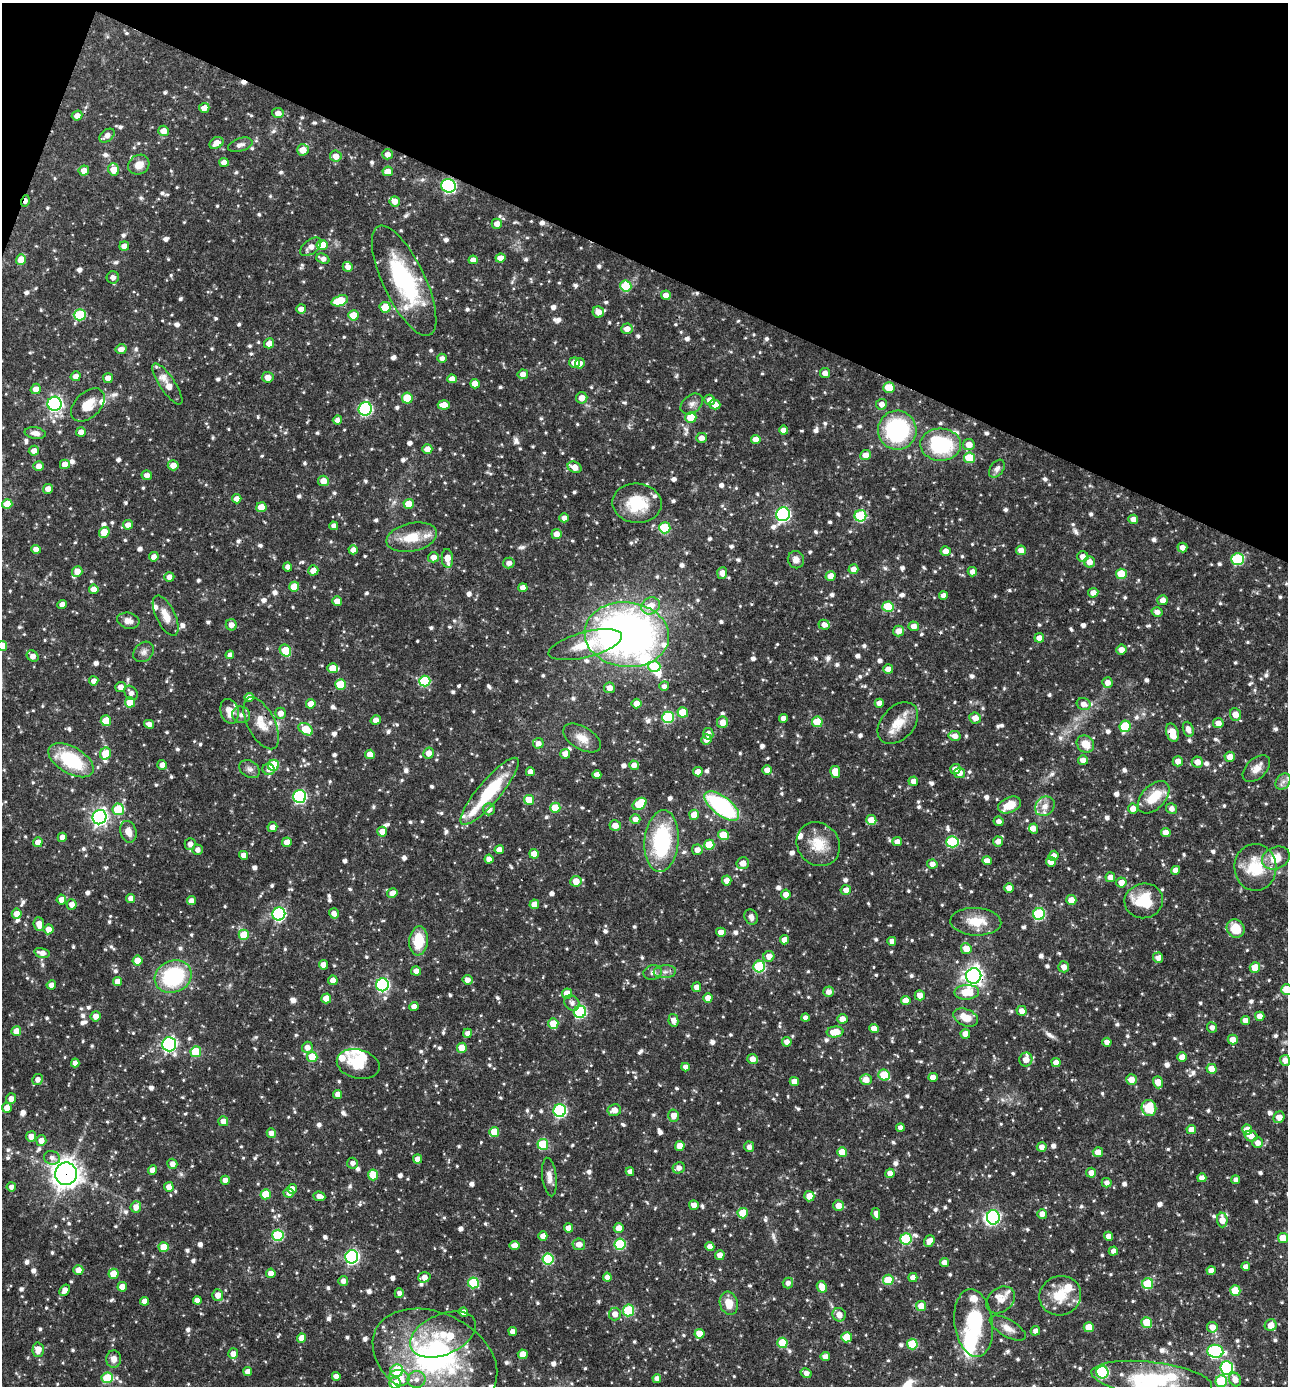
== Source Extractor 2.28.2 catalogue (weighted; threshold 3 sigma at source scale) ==
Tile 2 of 4 x 4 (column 2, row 1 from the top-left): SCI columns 1557-2842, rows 4151-5534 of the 5550 x 5536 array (HDU 1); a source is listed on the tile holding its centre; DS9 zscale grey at full resolution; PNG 1290 x 1388 px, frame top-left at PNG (2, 3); each listed source drawn as its Kron ellipse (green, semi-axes under 4 px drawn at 4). Shown black and unused: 20% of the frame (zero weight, under 3 of 4 exposures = <1% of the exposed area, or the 3 px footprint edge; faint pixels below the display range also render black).
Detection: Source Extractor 2.28.2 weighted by HDU 2 'WHT'; one run over the whole footprint, this tile lists its part. Background 0.0625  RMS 0.0035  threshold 0.0159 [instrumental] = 3 sigma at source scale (4.5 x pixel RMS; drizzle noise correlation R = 1.50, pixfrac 1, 0.05/0.05 arcsec/px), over >= 5 px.
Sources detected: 1181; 1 too faint to see at this stretch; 8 inside a brighter object's white glare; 3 cosmic-ray / hot-pixel residue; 1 long thin detection or spike segment (spike, bleed or trail) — neither listed nor drawn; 35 inside a brighter listed object's ellipse — not listed separately; of the other 1133, all 500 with FLUX_AUTO >= 1.6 (the completeness limit of this list) listed and drawn (633 fainter detections not listed), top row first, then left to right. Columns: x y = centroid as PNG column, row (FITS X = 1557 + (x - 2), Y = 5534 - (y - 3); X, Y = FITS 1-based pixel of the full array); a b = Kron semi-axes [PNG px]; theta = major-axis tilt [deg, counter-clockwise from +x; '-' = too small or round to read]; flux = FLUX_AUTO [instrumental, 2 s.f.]
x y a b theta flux
204 108 5 5 - 2.8
278 113 5 5 - 2.3
77 116 5 4 - 2.4
163 131 5 5 - 3.6
107 136 8 5 37 2
216 143 7 5 30 3.3
240 145 12 6 17 1.6
303 150 6 5 - 3.8
387 154 5 5 - 2.3
336 156 6 5 - 3
224 162 5 4 - 2.6
139 165 11 9 33 3.7
84 170 5 5 - 2.5
114 170 6 5 - 5
388 171 5 4 - 3.9
449 186 7 6 - 59
25 201 5 3 - 2
395 201 5 5 - 2.6
497 224 5 5 - 2.5
322 245 5 5 - 9.1
124 246 5 4 - 2.4
311 247 12 7 37 2.6
500 258 5 4 - 2.7
323 259 7 5 -23 1.9
21 260 5 5 - 5.2
473 260 5 4 - 2.4
348 267 5 5 - 2
113 277 6 6 - 1.9
404 281 60 21 -65 40
626 286 5 5 - 15
666 295 5 4 - 2.7
340 301 9 5 18 13
385 307 5 5 - 8.6
301 309 5 4 - 2.5
598 312 6 5 - 3.2
80 315 6 5 - 19
353 315 5 5 - 8.7
627 329 6 5 - 2.5
269 343 5 5 - 2.7
121 349 5 5 - 2.6
442 358 4 4 - 1.7
574 363 5 5 - 3.6
580 363 5 5 - 1.7
825 373 5 5 - 2.2
523 374 5 5 - 2.5
76 376 5 5 - 2.4
268 377 6 5 - 2.9
108 378 5 5 - 2.8
452 379 5 4 - 2.7
167 384 24 7 -56 5.4
475 384 5 4 - 3.9
889 388 5 5 - 8.4
36 389 5 5 - 2.8
407 398 5 5 - 10
582 398 6 5 - 2.7
710 400 5 5 - 2.6
55 404 7 7 - 82
692 404 12 9 39 2.1
715 404 5 5 - 2.9
881 404 5 5 - 2.3
88 405 20 12 44 6.3
444 405 6 4 -2 3.4
365 409 7 6 - 44
691 417 5 5 - 9.3
337 420 4 4 - 1.9
783 430 4 4 - 2.2
897 430 19 19 - 42
81 432 5 4 - 2.3
35 433 10 5 -9 2.3
701 438 5 5 - 2.3
756 439 5 4 - 2.8
941 445 20 16 -2 27
969 445 6 5 - 3.3
427 449 5 4 - 3.3
34 451 5 4 - 2.4
865 455 5 5 - 3.3
969 458 5 5 - 12
65 464 5 4 - 2.9
173 465 5 5 - 3.1
39 466 5 5 - 2.4
574 467 7 5 -26 3.2
997 469 10 6 55 1.7
147 475 5 5 - 1.9
323 481 5 5 - 3.6
48 489 5 5 - 2.3
237 499 4 4 - 2.5
637 503 25 19 -4 14
7 504 5 5 - 7.1
409 504 5 5 - 5.6
261 507 5 5 - 7.1
783 514 7 6 - 71
860 516 6 6 - 26
564 518 5 4 - 2
1133 519 5 4 - 2.5
128 525 5 4 - 3
334 526 4 4 - 1.8
665 528 5 5 - 19
104 532 6 5 - 6.3
556 534 5 5 - 3
412 537 26 14 12 8.7
1182 548 5 5 - 2.2
36 549 5 4 - 2.6
353 550 4 4 - 2.7
1021 550 5 4 - 2.9
946 551 5 5 - 3.3
154 557 5 4 - 2
433 557 5 5 - 2.7
1083 557 5 5 - 2.6
447 558 9 5 -85 4.1
1238 559 6 6 - 30
796 560 9 8 - 2.2
1089 562 5 5 - 3.2
509 563 6 5 - 1.9
288 567 4 4 - 1.8
853 569 5 5 - 2.4
313 570 5 5 - 2.9
77 571 5 5 - 2.9
972 572 5 4 - 1.9
722 573 6 5 - 2.4
1121 574 5 5 - 11
831 576 5 5 - 4.3
169 577 5 5 - 2.2
294 587 5 5 - 6.3
523 588 4 4 - 2.8
94 589 5 4 - 2.5
1093 593 5 4 - 2.5
943 596 4 4 - 2
1163 600 5 5 - 2.4
337 601 5 4 - 2.9
62 604 5 4 - 2.5
651 606 9 8 - 5
888 607 5 5 - 13
1157 612 5 5 - 1.8
166 616 22 9 -63 4.6
128 621 11 8 -14 2.6
231 625 6 5 - 2.5
824 625 5 5 - 2.2
914 626 5 5 - 2.4
898 631 5 5 - 2.9
627 635 42 32 -6 210
1039 638 5 4 - 2.9
585 645 38 12 15 11
2 646 5 5 - 8.1
1121 650 5 5 - 2.6
285 651 6 5 - 11
144 652 11 9 43 1.8
230 655 4 4 - 1.8
33 656 6 5 - 2.4
654 667 6 5 - 11
333 668 5 5 - 6.3
888 669 5 5 - 2.9
94 681 4 4 - 2.2
425 681 5 5 - 19
1108 683 5 5 - 2.6
341 684 5 5 - 11
664 686 5 5 - 1.6
120 687 5 5 - 2.2
609 688 5 5 - 2.9
131 693 8 6 -54 1.9
249 697 4 4 - 2.9
130 702 5 5 - 8
637 703 5 5 - 2.8
879 703 4 4 - 2.8
311 704 5 4 - 4.1
1084 704 7 5 -16 2.3
230 711 12 9 -74 4.2
683 712 5 5 - 9.3
280 713 5 5 - 2.7
1235 714 6 5 - 3.5
241 715 9 8 - 1.8
668 717 6 6 - 26
783 718 4 4 - 2
975 718 6 5 - 3
376 720 5 4 - 2.5
106 721 5 5 - 7.9
722 722 6 5 - 3.4
817 722 5 5 - 10
261 723 28 13 -63 6.3
898 723 24 16 47 7.3
1218 723 5 5 - 2.8
149 724 5 4 - 1.7
1125 726 6 5 - 15
306 729 8 5 -32 9.3
1188 729 8 5 -72 2.1
1172 733 9 6 -71 5
708 734 6 5 - 1.9
955 736 6 5 - 2.5
582 738 21 11 -30 4.4
706 739 5 5 - 2.8
538 743 5 5 - 2
1085 744 9 8 - 4.7
105 753 6 5 - 7.1
429 753 5 5 - 3.1
370 754 5 4 - 3.1
565 754 5 4 - 2.6
1230 757 5 5 - 3.4
71 760 25 13 -30 23
1083 760 5 4 - 2.2
1178 761 5 5 - 2.6
1197 762 5 5 - 2.9
162 765 5 5 - 2.4
273 765 6 5 - 18
634 765 5 4 - 2.3
250 769 11 8 -30 1.6
269 769 6 5 - 1.7
955 769 5 5 - 2.4
1256 769 16 10 43 3.4
767 770 5 5 - 2.2
530 772 4 4 - 2.5
698 772 5 4 - 2.7
835 772 6 5 - 5.2
960 773 5 5 - 3.1
597 775 4 4 - 2.7
913 781 5 4 - 2.4
1283 782 9 6 51 1.7
490 791 43 11 50 21
300 797 6 6 - 46
1154 797 19 11 46 8.7
529 800 5 5 - 7.2
640 804 7 5 35 13
1010 805 12 7 24 5.8
722 806 20 9 -38 46
1045 806 11 9 42 3.1
555 808 5 5 - 9.2
118 809 6 5 - 14
489 809 6 6 - 2.3
1133 809 5 5 - 2.8
1171 809 6 5 - 1.9
694 815 5 5 - 4.7
99 817 7 7 - 130
635 819 5 5 - 2.3
871 820 5 5 - 4.9
999 821 5 4 - 1.6
615 826 5 5 - 2.9
272 827 5 5 - 2.6
1033 829 5 4 - 1.8
128 832 11 8 -72 3.5
382 832 5 5 - 3.5
1166 832 5 4 - 2.5
723 835 5 5 - 9
62 837 5 4 - 2.1
662 841 31 17 85 34
998 841 5 5 - 2
38 842 5 5 - 2.6
287 842 5 4 - 3.2
897 842 5 4 - 2
952 842 6 5 - 27
190 844 6 5 - 1.9
818 844 23 20 -49 8.9
709 845 5 5 - 8.1
198 850 5 5 - 1.7
499 850 4 4 - 3.1
697 850 5 5 - 2.3
534 854 5 4 - 3.5
243 855 4 4 - 2.2
1054 856 5 5 - 2.6
1276 858 14 11 22 7
489 859 4 4 - 2.5
987 861 5 4 - 2.8
1051 862 5 4 - 2.8
743 863 6 6 - 2.9
932 864 5 4 - 2.2
1255 867 23 21 -86 15
1175 870 4 4 - 2.5
1110 877 5 5 - 2.5
727 880 5 5 - 2.3
576 881 5 5 - 3.8
1121 882 5 5 - 2.8
1009 888 5 4 - 2.5
846 890 5 5 - 2.6
392 893 5 5 - 2.5
786 894 5 5 - 2.5
131 898 4 4 - 2.3
61 899 5 4 - 2.4
1071 900 5 5 - 4.1
191 901 4 4 - 2.5
1144 901 19 17 11 13
71 904 5 5 - 2.2
534 904 5 4 - 3.9
334 913 5 4 - 2
17 914 5 5 - 2.7
279 914 6 6 - 53
1039 914 6 6 - 31
751 917 8 6 -62 1.8
976 922 25 14 -3 8.1
39 924 7 5 -85 3
1236 928 9 8 - 7.5
49 929 5 5 - 2.8
721 932 5 4 - 2.5
244 935 5 5 - 9.5
785 940 4 4 - 2.8
419 941 14 9 84 10
892 941 4 4 - 2.1
966 949 5 5 - 4.1
42 953 8 5 -14 2.1
769 956 5 5 - 3
1158 958 5 5 - 2.2
137 961 5 5 - 5.3
323 965 5 4 - 2.6
759 967 6 6 - 27
1064 967 5 5 - 2.1
1255 967 5 5 - 5.8
416 971 5 4 - 2.1
665 972 11 6 5 1.7
653 973 9 7 13 1.7
974 976 8 7 - 170
173 977 19 16 25 32
333 980 5 4 - 2.8
467 980 5 5 - 2.4
118 982 4 4 - 3.3
51 985 5 4 - 2.2
382 985 6 6 - 55
696 987 5 5 - 2.4
1287 990 5 5 - 9.4
828 992 5 5 - 2.1
967 992 12 7 2 9.4
567 993 5 5 - 5.3
920 995 5 5 - 2.8
326 998 5 5 - 4.8
708 998 4 4 - 3
906 1000 5 4 - 2.7
572 1003 8 7 - 1.7
414 1007 4 4 - 2.2
1022 1011 5 5 - 2.6
580 1012 6 6 - 36
96 1016 5 5 - 2.6
1260 1016 5 4 - 3.2
966 1017 13 8 -23 4.9
805 1018 4 4 - 1.7
842 1019 5 5 - 2.4
673 1020 6 5 - 2.8
1245 1020 4 4 - 2.4
553 1024 5 5 - 6.5
1212 1027 5 5 - 1.6
874 1028 5 4 - 3
16 1031 5 5 - 3.5
835 1032 8 5 4 6.8
467 1033 4 4 - 2
965 1034 5 4 - 3.1
1233 1039 5 5 - 2.9
787 1042 5 5 - 2
1107 1042 4 4 - 2.4
169 1044 7 6 - 92
307 1047 5 5 - 2.4
462 1048 5 5 - 6.7
196 1052 5 5 - 14
312 1057 5 5 - 8.7
1182 1057 4 4 - 2.8
753 1059 5 5 - 2.7
1026 1059 7 6 - 3.2
1285 1060 5 5 - 2.7
1056 1062 5 4 - 2.5
75 1063 4 4 - 2.1
358 1064 22 14 -14 6.5
685 1067 4 4 - 2.3
1212 1069 5 4 - 5.2
884 1075 6 5 - 11
933 1077 4 4 - 2.7
38 1079 5 5 - 1.9
866 1080 6 5 - 3.2
1131 1080 5 5 - 3.2
794 1081 5 4 - 2.8
1158 1082 6 4 -73 4.5
338 1094 5 4 - 2.4
11 1099 5 5 - 2.6
7 1108 5 5 - 3.1
1149 1108 8 7 - 13
560 1110 6 6 - 47
614 1110 7 6 - 2.8
673 1116 6 5 - 3.3
1279 1117 6 5 - 3.3
223 1121 5 5 - 2.8
900 1128 4 4 - 1.6
1191 1130 5 4 - 2.9
1247 1130 5 5 - 4.9
494 1132 5 5 - 6
271 1133 5 4 - 2.2
31 1136 5 5 - 2.9
1251 1136 6 5 - 2.7
41 1141 5 5 - 2.6
1258 1143 5 5 - 2.3
543 1144 5 5 - 15
680 1146 5 4 - 3.6
749 1147 5 5 - 1.7
1042 1147 5 4 - 2
842 1152 5 5 - 5.7
1098 1152 5 5 - 3.7
52 1158 8 7 - 1.7
418 1159 4 4 - 2.7
352 1163 5 5 - 1.6
172 1164 5 5 - 2.4
679 1168 6 5 - 2
153 1170 4 4 - 3.3
630 1172 4 4 - 1.7
890 1173 4 4 - 2.4
1091 1173 5 5 - 2.4
66 1174 11 11 - 330
373 1175 5 5 - 8.7
549 1177 19 7 -83 2.8
1202 1178 4 4 - 2.6
225 1180 4 4 - 2.1
1236 1180 4 4 - 1.6
1107 1183 5 4 - 1.7
11 1187 4 4 - 1.8
169 1187 5 5 - 2.4
292 1189 5 5 - 2.5
289 1193 5 5 - 1.7
266 1194 5 5 - 10
319 1196 6 5 - 2.1
809 1196 5 5 - 3.9
694 1205 5 4 - 2.3
838 1205 5 5 - 2.8
136 1207 6 5 - 2.7
743 1213 5 5 - 9.4
876 1214 6 4 -80 2
1042 1214 5 4 - 2.6
993 1217 7 6 - 50
1222 1220 7 5 -87 3.5
569 1228 4 4 - 2.9
619 1228 5 5 - 3.5
278 1235 6 5 - 24
543 1236 4 4 - 2.5
1109 1236 4 4 - 2.4
1283 1238 5 5 - 8
906 1239 5 5 - 22
929 1241 6 5 - 3.1
579 1244 6 6 - 2.9
620 1244 5 5 - 22
515 1245 5 4 - 2.7
710 1246 4 4 - 2.3
164 1247 5 5 - 6.2
1113 1251 4 4 - 1.7
720 1255 5 4 - 2.7
352 1257 7 6 - 70
548 1259 5 5 - 24
944 1263 4 4 - 2.5
1246 1267 4 4 - 2.1
78 1270 5 5 - 2.8
1211 1271 4 4 - 2.5
271 1273 5 4 - 2.7
114 1274 5 5 - 6.7
424 1277 6 5 - 2.6
607 1277 4 4 - 2.8
913 1277 4 4 - 2.3
888 1280 5 5 - 11
343 1281 5 4 - 1.8
473 1283 5 5 - 19
788 1283 5 5 - 1.7
1148 1284 5 5 - 17
122 1287 5 4 - 4.2
822 1287 6 5 - 4
65 1290 6 4 55 2.7
1235 1291 5 5 - 9.2
399 1293 5 4 - 1.6
218 1295 5 5 - 3.2
1060 1296 21 19 23 9.7
197 1300 4 4 - 1.9
1000 1300 16 12 39 3.2
145 1301 4 4 - 2.7
729 1303 12 9 -74 5
921 1306 5 5 - 4
629 1310 6 5 - 23
463 1312 4 4 - 2.5
615 1314 6 6 - 2.6
839 1315 7 6 - 2.8
1147 1322 5 5 - 9.4
974 1323 34 19 -83 24
1271 1325 6 6 - 4.1
1089 1327 5 5 - 7
1212 1327 5 5 - 3.3
1008 1328 20 8 -30 3.5
513 1331 4 4 - 2.3
1035 1331 4 4 - 1.8
443 1334 35 20 24 14
699 1334 5 5 - 4.9
847 1337 5 5 - 5.8
301 1338 5 4 - 3.2
782 1343 5 5 - 11
912 1344 5 5 - 13
38 1350 7 5 88 4
1215 1351 8 6 -8 47
233 1354 5 5 - 2.5
523 1354 5 5 - 4.8
825 1357 4 4 - 2.5
435 1358 65 45 -25 81
114 1359 8 7 - 2.5
1227 1368 7 6 - 38
397 1371 6 6 - 15
248 1372 4 4 - 2.5
1102 1372 6 6 - 36
806 1373 6 4 -30 2.1
336 1376 4 4 - 2.3
107 1378 6 5 - 16
399 1378 10 7 -17 5.2
657 1378 4 4 - 2.2
416 1379 9 8 - 2.5
1152 1379 61 17 -7 27
1235 1379 7 5 -62 3
1221 1381 6 5 - 18
395 1383 6 5 - 7.7
Overlapping masked pixels (flux is a lower limit): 8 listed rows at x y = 449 186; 25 201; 261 723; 1172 733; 71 760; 974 976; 66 1174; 822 1287
Isophote crosses this tile's border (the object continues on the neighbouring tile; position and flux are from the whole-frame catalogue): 4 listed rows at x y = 2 646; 1287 990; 1285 1060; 395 1383